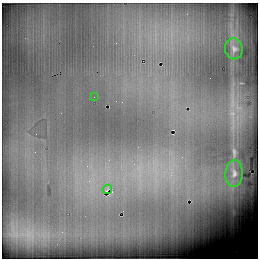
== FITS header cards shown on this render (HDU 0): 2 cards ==
NAXIS1  =                  256 / number of rows
NAXIS2  =                  256 / number of columns

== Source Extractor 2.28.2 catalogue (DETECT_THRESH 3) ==
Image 256 x 256 px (HDU 0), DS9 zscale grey, 1 PNG px = 1 image px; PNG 260 x 260 px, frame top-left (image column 1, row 256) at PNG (2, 3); each listed source drawn as its Kron ellipse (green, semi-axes under 4 px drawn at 4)
Background 6420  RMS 130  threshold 403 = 3 sigma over >= 5 px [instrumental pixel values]
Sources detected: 4; all 4 listed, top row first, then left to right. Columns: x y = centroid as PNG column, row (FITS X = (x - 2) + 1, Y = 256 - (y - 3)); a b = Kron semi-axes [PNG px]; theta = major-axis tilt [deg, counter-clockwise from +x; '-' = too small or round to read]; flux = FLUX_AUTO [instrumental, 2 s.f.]
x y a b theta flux
234 49 10 8 -78 38000
94 97 2 2 - 4900
234 173 13 8 86 53000
107 189 5 2 - 11000